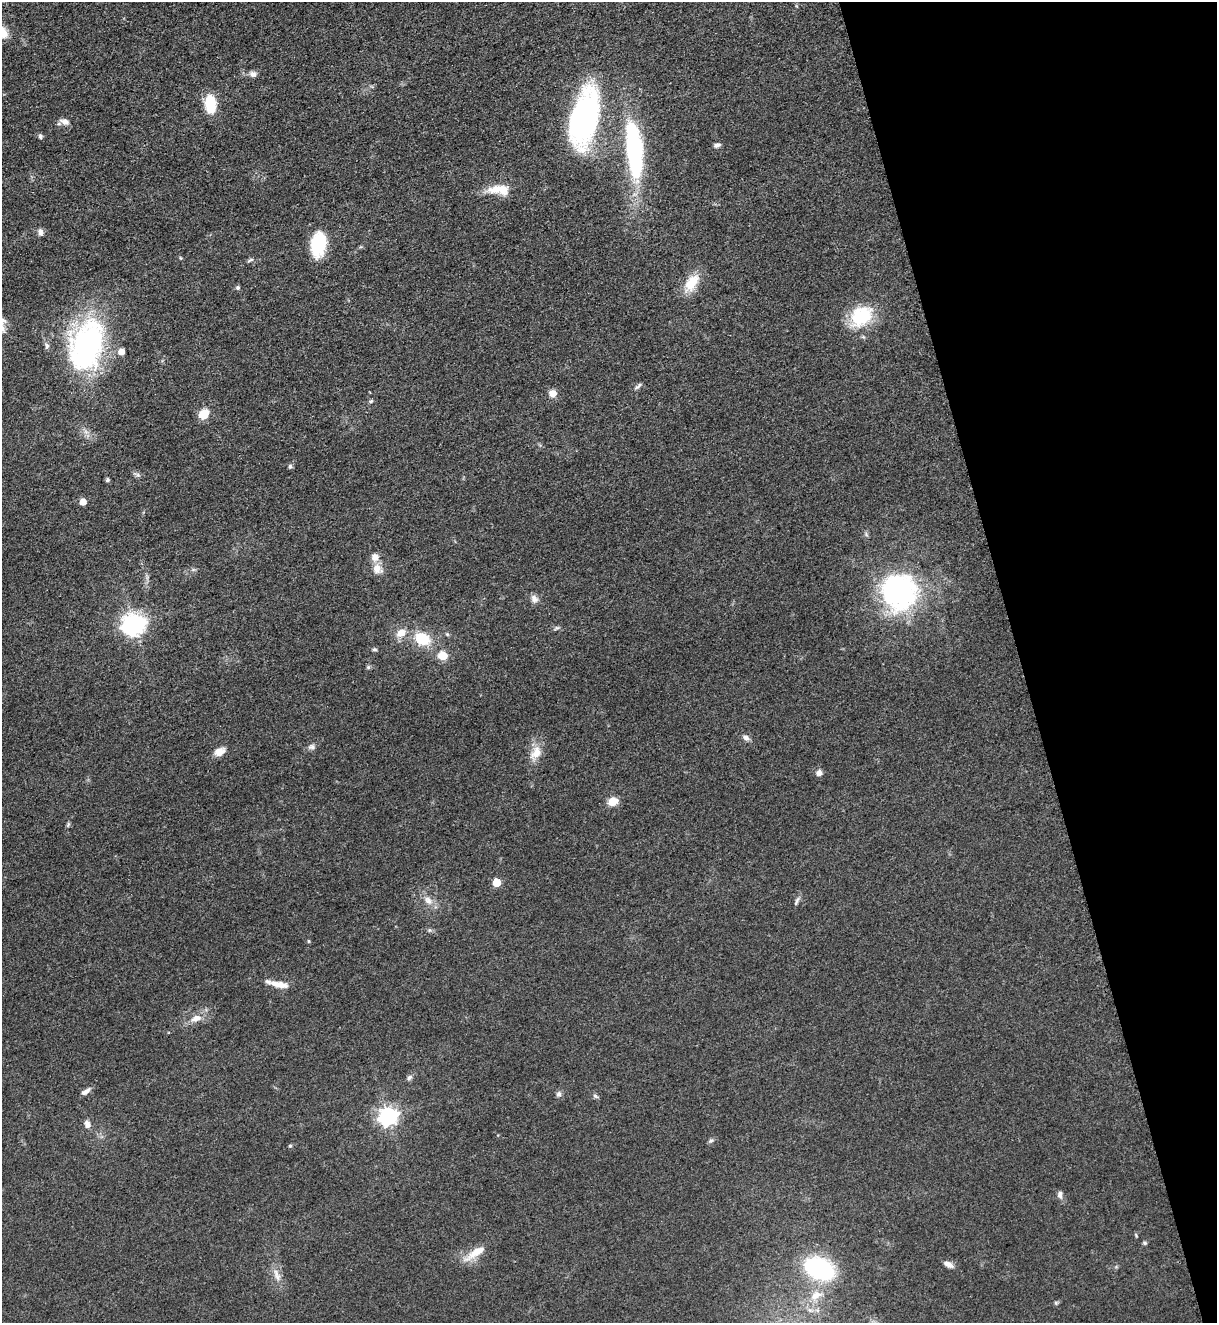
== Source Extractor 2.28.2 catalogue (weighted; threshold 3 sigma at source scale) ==
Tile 12 of 4 x 4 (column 4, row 3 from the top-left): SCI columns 3927-5141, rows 1386-2706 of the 5317 x 5365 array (HDU 1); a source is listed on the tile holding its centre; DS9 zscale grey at full resolution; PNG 1219 x 1325 px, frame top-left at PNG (2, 2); no overlay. Shown black and unused: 16% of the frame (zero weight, under 3 of 5 exposures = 4% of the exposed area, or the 3 px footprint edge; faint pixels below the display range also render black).
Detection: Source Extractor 2.28.2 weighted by HDU 2 'WHT'; one run over the whole footprint, this tile lists its part. Background 0.051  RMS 0.0059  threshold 0.0267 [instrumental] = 3 sigma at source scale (4.5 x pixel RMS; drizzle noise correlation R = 1.50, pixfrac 1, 0.05/0.05 arcsec/px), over >= 5 px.
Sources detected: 66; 3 inside a brighter listed object's ellipse — not listed separately; the other 63 listed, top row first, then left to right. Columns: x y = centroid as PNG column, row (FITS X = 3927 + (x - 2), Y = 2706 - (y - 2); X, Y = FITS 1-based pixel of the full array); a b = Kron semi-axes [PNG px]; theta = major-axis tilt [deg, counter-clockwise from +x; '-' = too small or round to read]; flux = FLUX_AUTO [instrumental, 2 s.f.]
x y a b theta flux
253 74 8 7 - 2.3
210 104 15 8 -86 29
584 119 52 24 78 140
65 122 10 7 -18 3.4
40 136 6 5 - 1.2
717 145 9 5 18 1.6
634 149 54 15 -84 97
496 189 26 12 8 9.9
40 232 8 6 -81 2.4
318 244 24 14 82 28
251 260 9 4 22 1.1
691 283 24 13 56 13
238 288 6 5 - 1
861 316 29 22 39 28
2 327 19 7 -65 5.2
47 346 9 5 85 1.6
87 346 43 26 72 160
121 352 5 5 - 5.6
638 386 12 4 45 1.4
553 393 7 7 - 5.3
371 401 6 4 12 0.85
203 415 11 9 47 8.5
290 466 6 5 - 1.2
107 480 6 5 - 0.83
83 502 5 5 - 8.1
377 569 13 11 -58 5.7
898 592 42 40 -64 98
534 599 11 8 -50 3
133 624 9 7 -19 400
557 628 8 5 26 1.1
401 633 13 9 28 5.9
422 639 16 12 -30 18
374 649 7 4 -5 0.9
443 656 5 5 - 20
368 667 5 5 - 0.9
746 738 9 7 -25 2.1
312 747 9 7 -1 1.9
220 752 14 9 25 4.9
536 753 19 12 55 7.9
819 773 8 7 - 2.4
613 801 10 8 22 7.1
497 882 5 5 - 17
428 900 14 9 -46 4.7
796 902 12 5 66 1.7
309 941 5 3 - 0.56
280 985 24 7 -11 7.1
196 1018 14 8 15 5.2
409 1077 8 5 41 1.7
85 1092 12 5 32 2.9
559 1094 8 7 - 1.7
595 1096 8 5 -28 1.2
388 1116 7 7 - 250
87 1124 9 7 -74 3
711 1141 8 5 20 1.2
290 1146 4 4 - 0.86
1060 1195 10 6 -86 2.2
1145 1243 6 4 20 0.92
475 1252 29 9 37 9.4
949 1264 12 6 -29 3.2
819 1268 29 17 -25 73
277 1275 20 7 -70 4.7
816 1295 17 10 31 7
1056 1303 5 4 - 0.75
Isophote crosses this tile's border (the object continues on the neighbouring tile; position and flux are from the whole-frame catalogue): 1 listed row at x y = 2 327